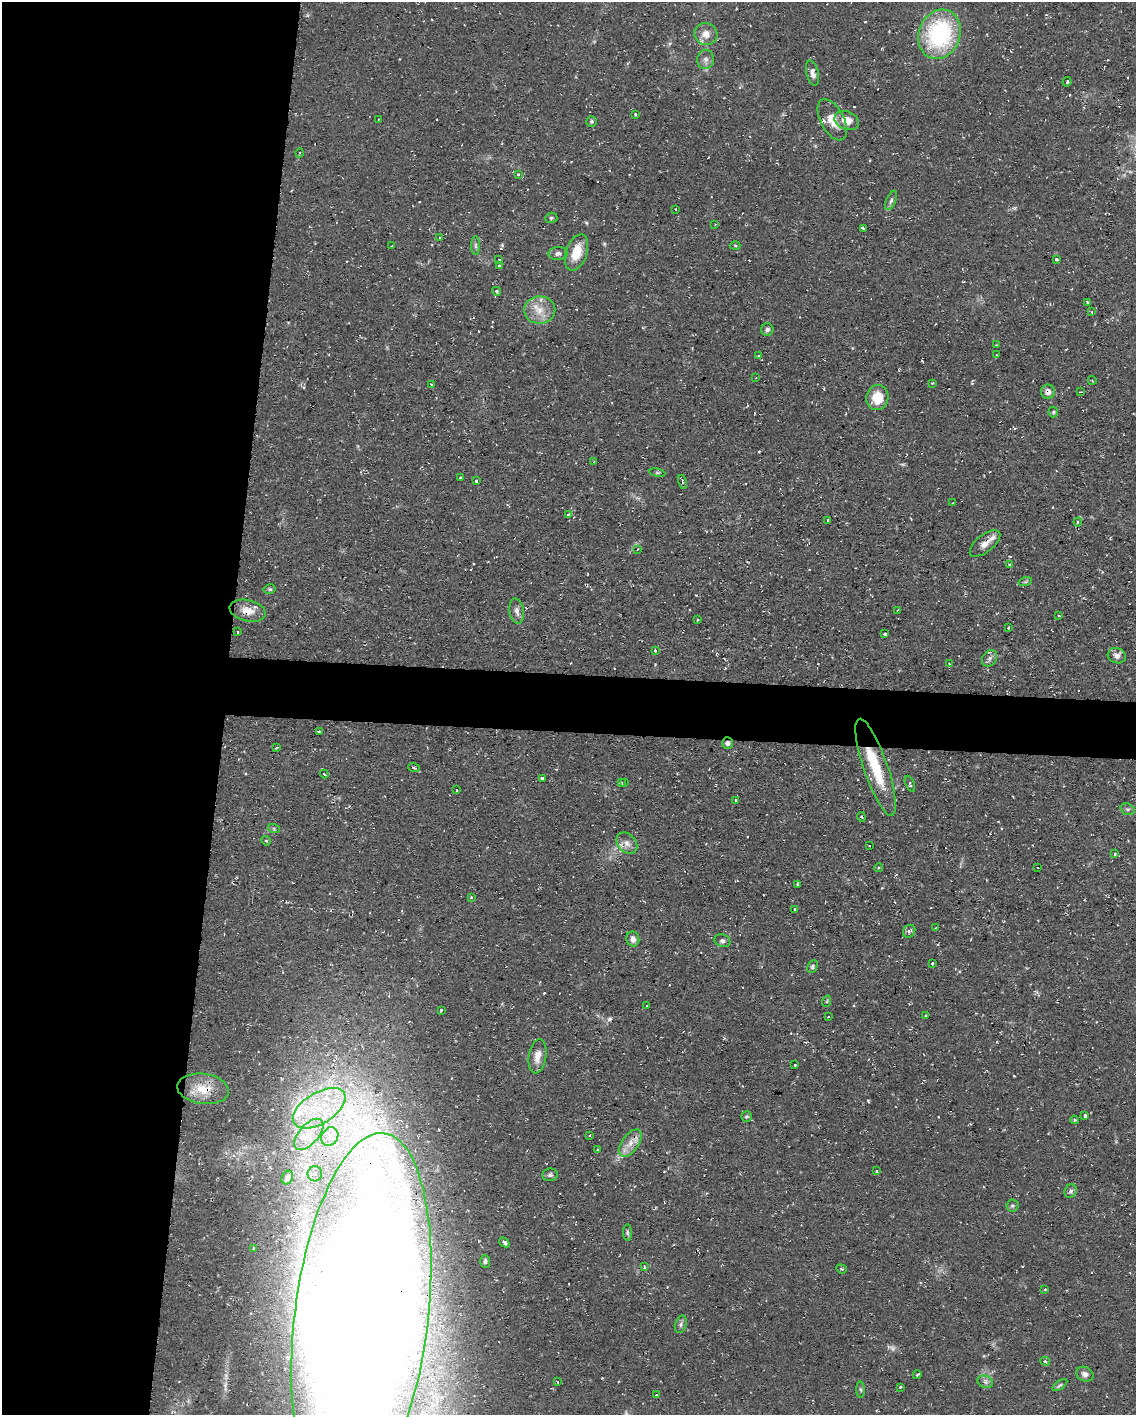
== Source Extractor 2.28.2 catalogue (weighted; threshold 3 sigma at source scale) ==
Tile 5 of 4 x 3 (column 1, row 2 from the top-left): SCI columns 1-1134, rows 1630-3042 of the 4537 x 4562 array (HDU 1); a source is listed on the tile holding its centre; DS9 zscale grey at full resolution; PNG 1138 x 1417 px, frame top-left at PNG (2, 2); each listed source drawn as its Kron ellipse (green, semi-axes under 4 px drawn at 4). Shown black and unused: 23% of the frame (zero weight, under 2 of 3 exposures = <1% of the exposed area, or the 3 px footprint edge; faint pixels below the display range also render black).
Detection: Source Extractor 2.28.2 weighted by HDU 2 'WHT'; one run over the whole footprint, this tile lists its part. Background 0.112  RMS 0.0077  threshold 0.0345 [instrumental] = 3 sigma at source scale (4.5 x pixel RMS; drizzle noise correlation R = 1.50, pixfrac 1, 0.05/0.05 arcsec/px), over >= 5 px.
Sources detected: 159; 2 too faint to see at this stretch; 1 inside a brighter object's white glare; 12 cosmic-ray / hot-pixel residue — neither listed nor drawn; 5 inside a brighter listed object's ellipse — not listed separately; the other 139 listed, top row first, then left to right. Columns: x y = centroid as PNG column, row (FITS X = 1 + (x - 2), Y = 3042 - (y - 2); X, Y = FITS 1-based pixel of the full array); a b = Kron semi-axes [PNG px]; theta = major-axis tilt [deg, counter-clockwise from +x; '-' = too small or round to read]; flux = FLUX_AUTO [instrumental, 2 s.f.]
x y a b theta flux
706 34 11 11 - 8.1
939 34 25 20 69 95
705 59 10 8 79 3.5
813 73 13 6 -76 3.9
1067 82 5 3 - 1.3
635 114 3 3 - 2.4
378 119 2 2 - 0.55
832 120 22 11 -62 14
847 120 12 9 -22 10
592 121 5 5 - 1.4
299 153 4 3 - 0.71
518 174 4 3 - 0.97
891 200 10 4 66 2.2
676 209 3 2 - 0.6
551 218 6 5 - 1.4
715 224 4 2 - 0.57
863 228 3 3 - 4.1
440 238 4 3 - 0.92
475 245 9 4 -89 1.8
392 246 3 3 - 0.66
735 246 5 3 - 0.82
576 252 19 10 71 17
558 253 10 6 4 3.1
499 259 3 3 - 1
1057 259 4 3 - 2.3
499 266 3 3 - 1.8
496 291 4 3 - 1.8
1087 302 3 3 - 1.2
540 310 15 14 - 12
1092 312 3 2 - 0.87
767 329 6 6 - 1.7
997 345 4 2 - 0.61
997 355 4 2 - 0.55
758 356 2 2 - 0.72
756 378 2 2 - 0.7
1092 380 4 3 - 0.67
932 383 3 3 - 0.71
432 384 3 3 - 1.7
1048 392 7 7 - 4.5
1081 392 3 2 - 0.82
877 398 12 11 - 17
1053 412 5 4 - 1.1
594 462 3 3 - 0.59
657 473 8 4 -8 1.2
460 477 3 2 - 0.69
476 481 3 3 - 0.84
682 482 7 3 -78 1.1
953 503 3 2 - 0.55
569 514 4 3 - 2.1
828 520 3 3 - 1
1078 522 4 4 - 1.4
985 543 18 8 39 6.1
638 549 4 3 - 0.72
1010 564 3 3 - 1.1
1025 582 7 4 18 1.3
270 589 6 4 12 1.4
898 610 3 2 - 0.84
247 611 18 10 -13 10
517 611 13 7 -81 4.1
1058 616 3 3 - 1.5
698 620 3 3 - 1.6
1008 627 3 2 - 1
238 632 3 3 - 0.99
885 634 3 3 - 2.7
655 650 4 3 - 1.5
1117 656 9 7 -16 4.3
990 658 9 7 54 2.7
949 664 4 3 - 0.8
319 731 4 3 - 1.6
727 743 6 5 - 2.3
276 748 4 2 - 0.66
876 767 51 12 -71 38
414 768 6 3 -22 1.2
324 774 4 3 - 0.53
542 778 4 3 - 2
621 783 4 3 - 1.4
624 783 3 2 - 0.72
910 784 8 3 -66 1.2
456 790 2 2 - 0.73
735 800 3 3 - 2.1
1128 809 7 5 -18 1.8
861 817 5 4 - 1.2
274 829 6 4 -19 1.1
266 841 5 4 - 0.99
627 843 12 8 -46 5.2
869 846 3 2 - 0.53
1114 854 3 3 - 3.2
1037 867 2 2 - 0.68
878 868 4 3 - 0.85
797 885 3 3 - 0.95
471 897 3 2 - 0.94
794 909 3 3 - 1.3
935 928 3 2 - 0.64
909 931 7 5 51 1.7
633 939 7 6 - 4.1
722 941 8 6 -19 2.3
932 963 3 3 - 0.77
812 967 7 4 66 1.5
827 1001 6 3 72 0.93
647 1006 3 2 - 0.55
441 1010 3 3 - 1
926 1016 3 3 - 1.6
828 1017 4 3 - 0.61
538 1056 17 8 80 7.9
795 1065 3 3 - 1
203 1089 26 15 -7 17
319 1108 29 15 32 40
1085 1115 3 3 - 4.7
747 1117 5 5 - 1.6
1074 1120 4 3 - 1.1
309 1134 19 9 48 13
590 1135 4 3 - 0.77
330 1137 10 8 58 6.3
630 1143 16 8 54 7.9
598 1150 3 3 - 2.1
876 1171 3 3 - 0.71
315 1174 7 7 - 3.1
550 1175 8 6 1 1.9
287 1178 7 5 64 2.9
1071 1191 7 6 - 2.4
1012 1206 6 6 - 1.6
627 1233 8 4 -89 1.3
504 1242 6 3 -41 2.5
254 1248 3 2 - 0.99
485 1261 6 5 - 1.8
644 1267 4 3 - 1.4
841 1269 5 4 - 1
1045 1289 3 2 - 1.1
361 1319 187 67 83 5700
681 1324 9 5 73 2.2
1045 1361 5 3 - 1.4
1085 1374 9 7 -23 3.5
917 1375 4 3 - 0.91
558 1382 3 2 - 0.52
985 1382 8 6 -20 2.5
1060 1385 8 4 35 1.5
900 1387 4 3 - 0.73
861 1390 8 4 -88 1.3
656 1395 3 2 - 0.87
Overlapping masked pixels (flux is a lower limit): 5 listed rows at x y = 1048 392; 727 743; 203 1089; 630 1143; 361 1319
Isophote crosses this tile's border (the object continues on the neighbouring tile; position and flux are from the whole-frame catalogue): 1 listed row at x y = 361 1319
Unlisted compact peaks at least as high as the median listed source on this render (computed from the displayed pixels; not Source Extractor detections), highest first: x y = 868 1101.